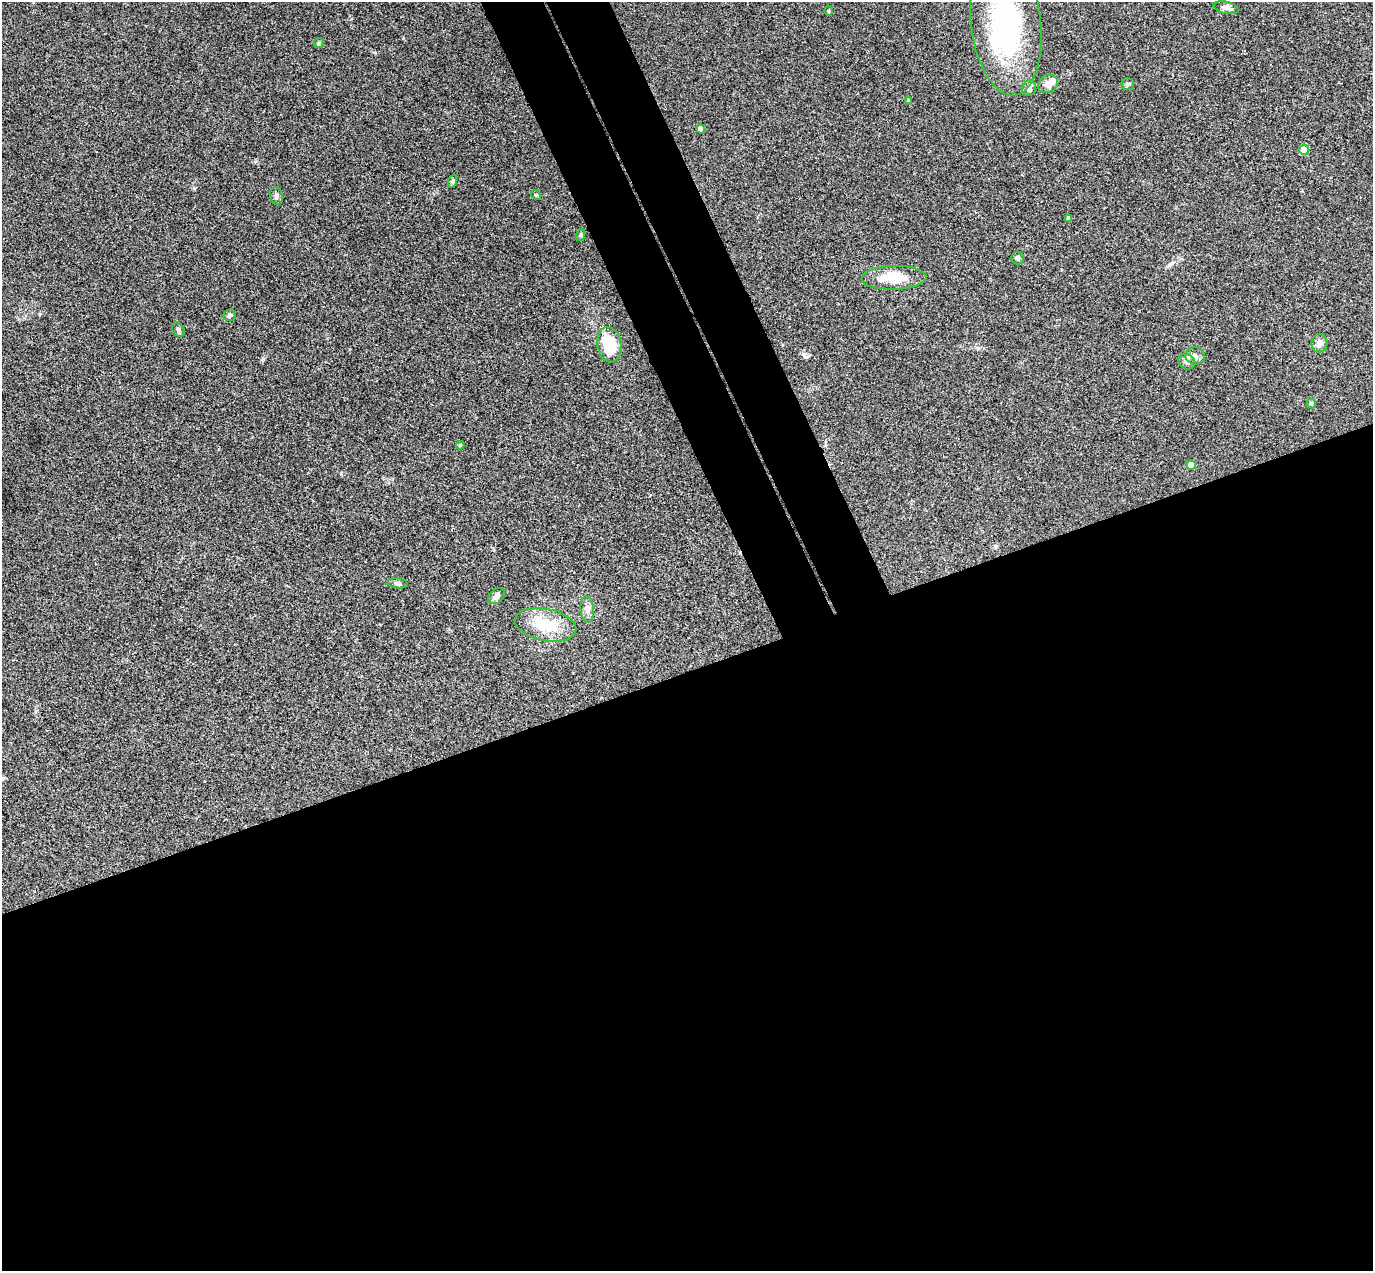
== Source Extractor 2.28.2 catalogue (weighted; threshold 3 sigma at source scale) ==
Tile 15 of 4 x 4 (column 3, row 4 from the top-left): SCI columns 2800-4170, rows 304-1572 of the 5597 x 5556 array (HDU 1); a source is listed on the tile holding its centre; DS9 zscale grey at full resolution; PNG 1375 x 1273 px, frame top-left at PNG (2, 2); each listed source drawn as its Kron ellipse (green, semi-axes under 4 px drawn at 4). Shown black and unused: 52% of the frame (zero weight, under 3 of 4 exposures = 6% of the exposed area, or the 3 px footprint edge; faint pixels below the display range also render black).
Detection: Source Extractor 2.28.2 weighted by HDU 2 'WHT'; one run over the whole footprint, this tile lists its part. Background 0.0535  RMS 0.0051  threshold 0.023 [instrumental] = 3 sigma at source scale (4.5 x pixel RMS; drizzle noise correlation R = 1.50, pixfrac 1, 0.05/0.05 arcsec/px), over >= 5 px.
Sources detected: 32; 1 inside a brighter object's white glare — neither listed nor drawn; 1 inside a brighter listed object's ellipse — not listed separately; the other 30 listed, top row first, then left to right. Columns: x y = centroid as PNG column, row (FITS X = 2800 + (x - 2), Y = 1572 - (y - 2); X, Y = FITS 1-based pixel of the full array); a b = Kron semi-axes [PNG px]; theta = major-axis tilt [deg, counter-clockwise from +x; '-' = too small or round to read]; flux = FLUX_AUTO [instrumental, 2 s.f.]
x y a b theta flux
1226 8 13 6 -12 2.1
828 11 5 3 - 0.48
1006 23 73 35 -83 87
319 43 5 4 - 0.68
1048 84 10 8 31 4.1
1128 84 6 5 - 0.93
1029 88 8 7 - 2.4
908 100 4 3 - 0.52
700 129 4 4 - 3.5
1304 150 5 5 - 10
453 181 7 4 72 0.85
536 195 5 4 - 0.57
276 196 9 6 -78 1.3
1069 218 4 4 - 1.9
581 235 6 4 71 0.61
1018 258 6 6 - 1.3
894 278 33 12 2 14
230 315 6 5 - 1
178 330 8 5 -52 1.2
1319 343 9 8 - 2.2
609 345 18 12 -81 19
1195 356 10 8 -3 2.2
1187 362 9 7 -29 1.9
1311 404 5 5 - 0.72
460 445 4 3 - 0.59
1191 465 5 4 - 8.9
397 583 10 5 -4 1.2
497 596 9 6 43 2.2
587 609 13 6 -86 2.6
546 625 31 16 -11 19
Isophote crosses this tile's border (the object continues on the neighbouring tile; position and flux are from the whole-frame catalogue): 1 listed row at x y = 1006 23
Unlisted compact peaks at least as high as the median listed source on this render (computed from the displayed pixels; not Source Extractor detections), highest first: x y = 194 188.